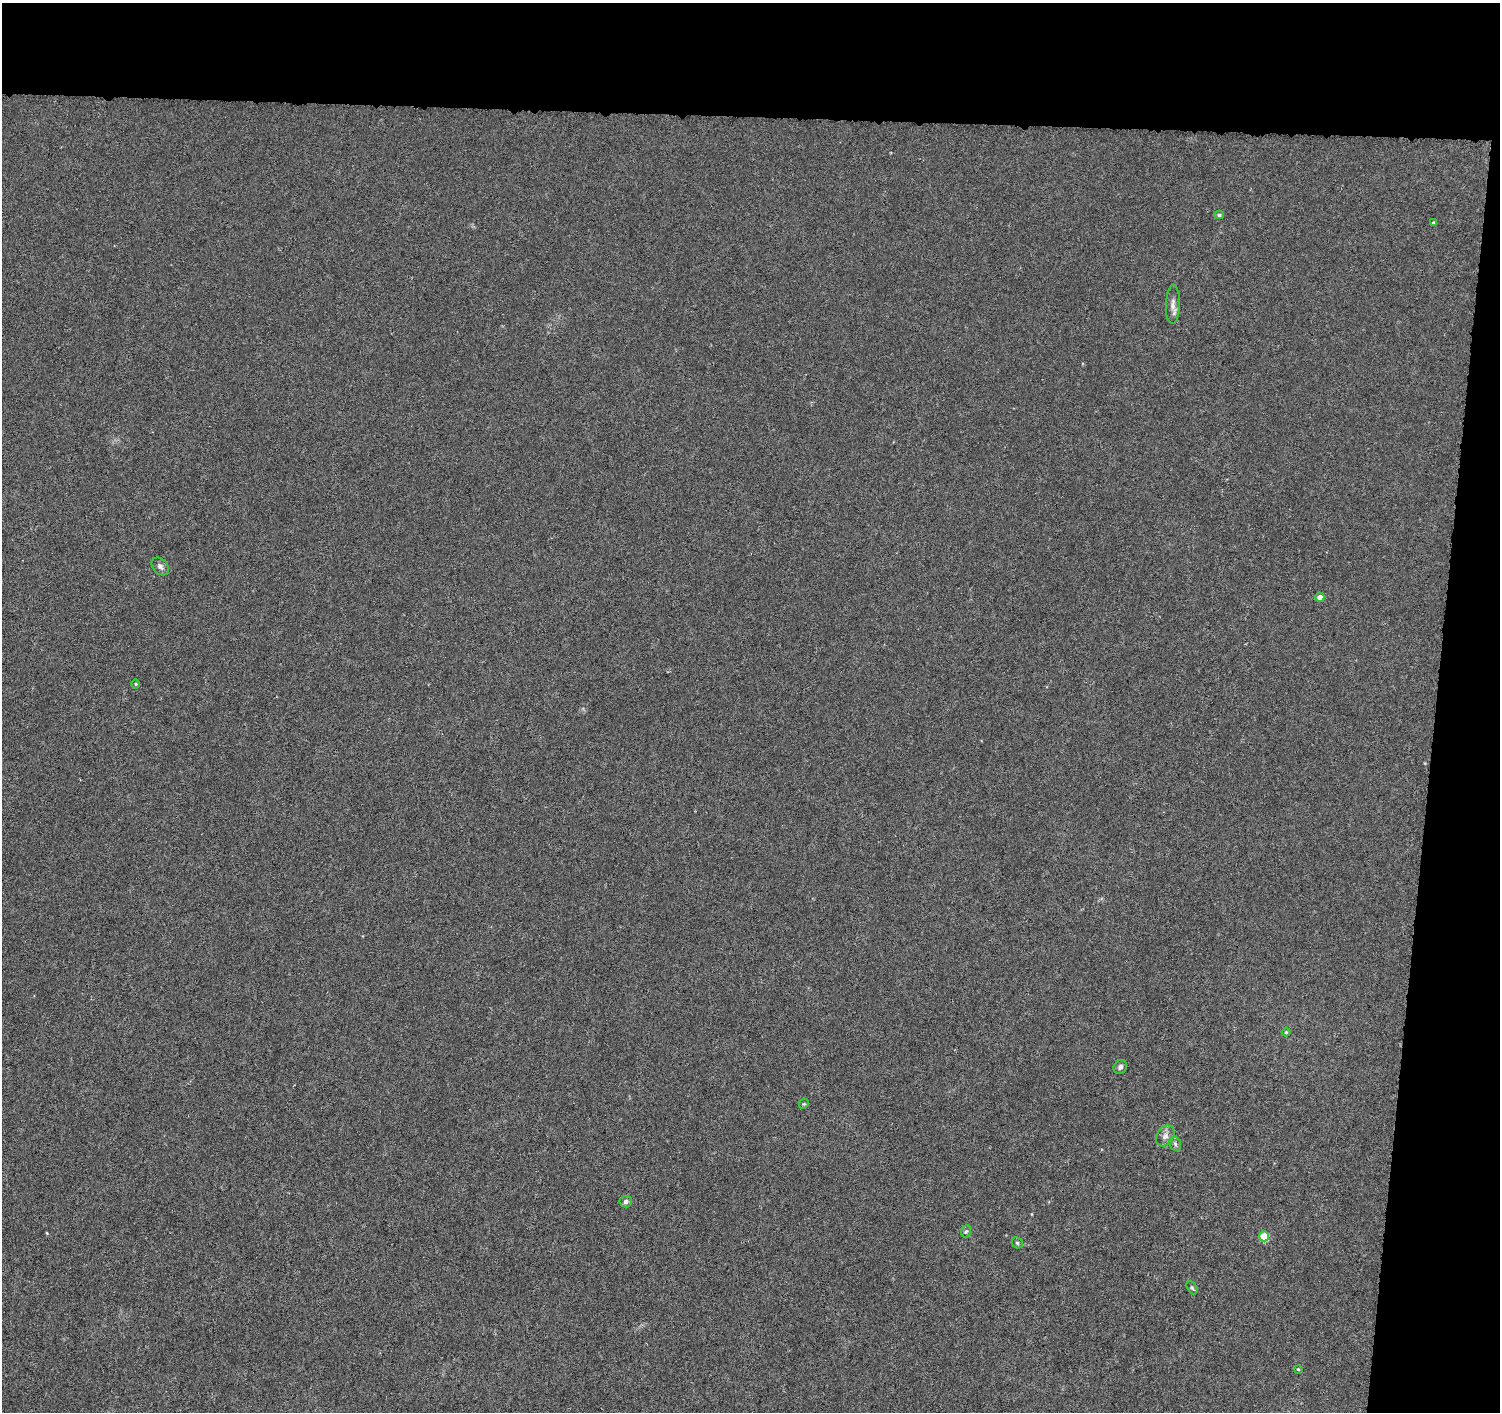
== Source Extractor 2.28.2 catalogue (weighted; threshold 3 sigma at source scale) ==
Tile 3 of 3 x 3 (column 3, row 1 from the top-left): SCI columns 3007-4504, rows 3102-4511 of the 4509 x 4744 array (HDU 1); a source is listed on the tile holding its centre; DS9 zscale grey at full resolution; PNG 1502 x 1414 px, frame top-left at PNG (2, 3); each listed source drawn as its Kron ellipse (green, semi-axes under 4 px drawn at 4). Shown black and unused: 12% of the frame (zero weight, under 4 of 8 exposures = <1% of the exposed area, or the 3 px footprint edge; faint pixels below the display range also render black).
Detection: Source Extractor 2.28.2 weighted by HDU 2 'WHT'; one run over the whole footprint, this tile lists its part. Background -0.00797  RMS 0.0022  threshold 0.00902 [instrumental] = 3 sigma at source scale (4.09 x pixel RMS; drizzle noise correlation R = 1.36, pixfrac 0.8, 0.0396/0.0396 arcsec/px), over >= 5 px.
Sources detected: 17; all 17 listed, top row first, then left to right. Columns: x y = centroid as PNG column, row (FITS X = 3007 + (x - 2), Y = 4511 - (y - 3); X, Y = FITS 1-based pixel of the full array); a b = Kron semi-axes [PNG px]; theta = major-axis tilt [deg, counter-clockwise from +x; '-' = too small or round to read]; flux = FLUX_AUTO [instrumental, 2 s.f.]
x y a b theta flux
1219 215 5 4 - 0.34
1433 223 4 3 - 0.33
1173 304 20 7 88 1.3
160 566 10 7 -44 0.72
1320 597 4 4 - 1.4
136 684 5 3 - 0.2
1286 1032 4 4 - 0.24
1120 1067 7 6 - 0.66
804 1104 5 4 - 0.23
1165 1136 11 8 57 1.2
1175 1144 7 5 -70 0.53
626 1202 6 5 - 0.66
966 1231 6 5 - 0.38
1264 1236 5 5 - 5.6
1017 1243 6 5 - 0.33
1192 1288 7 4 -62 0.34
1298 1369 3 3 - 0.3